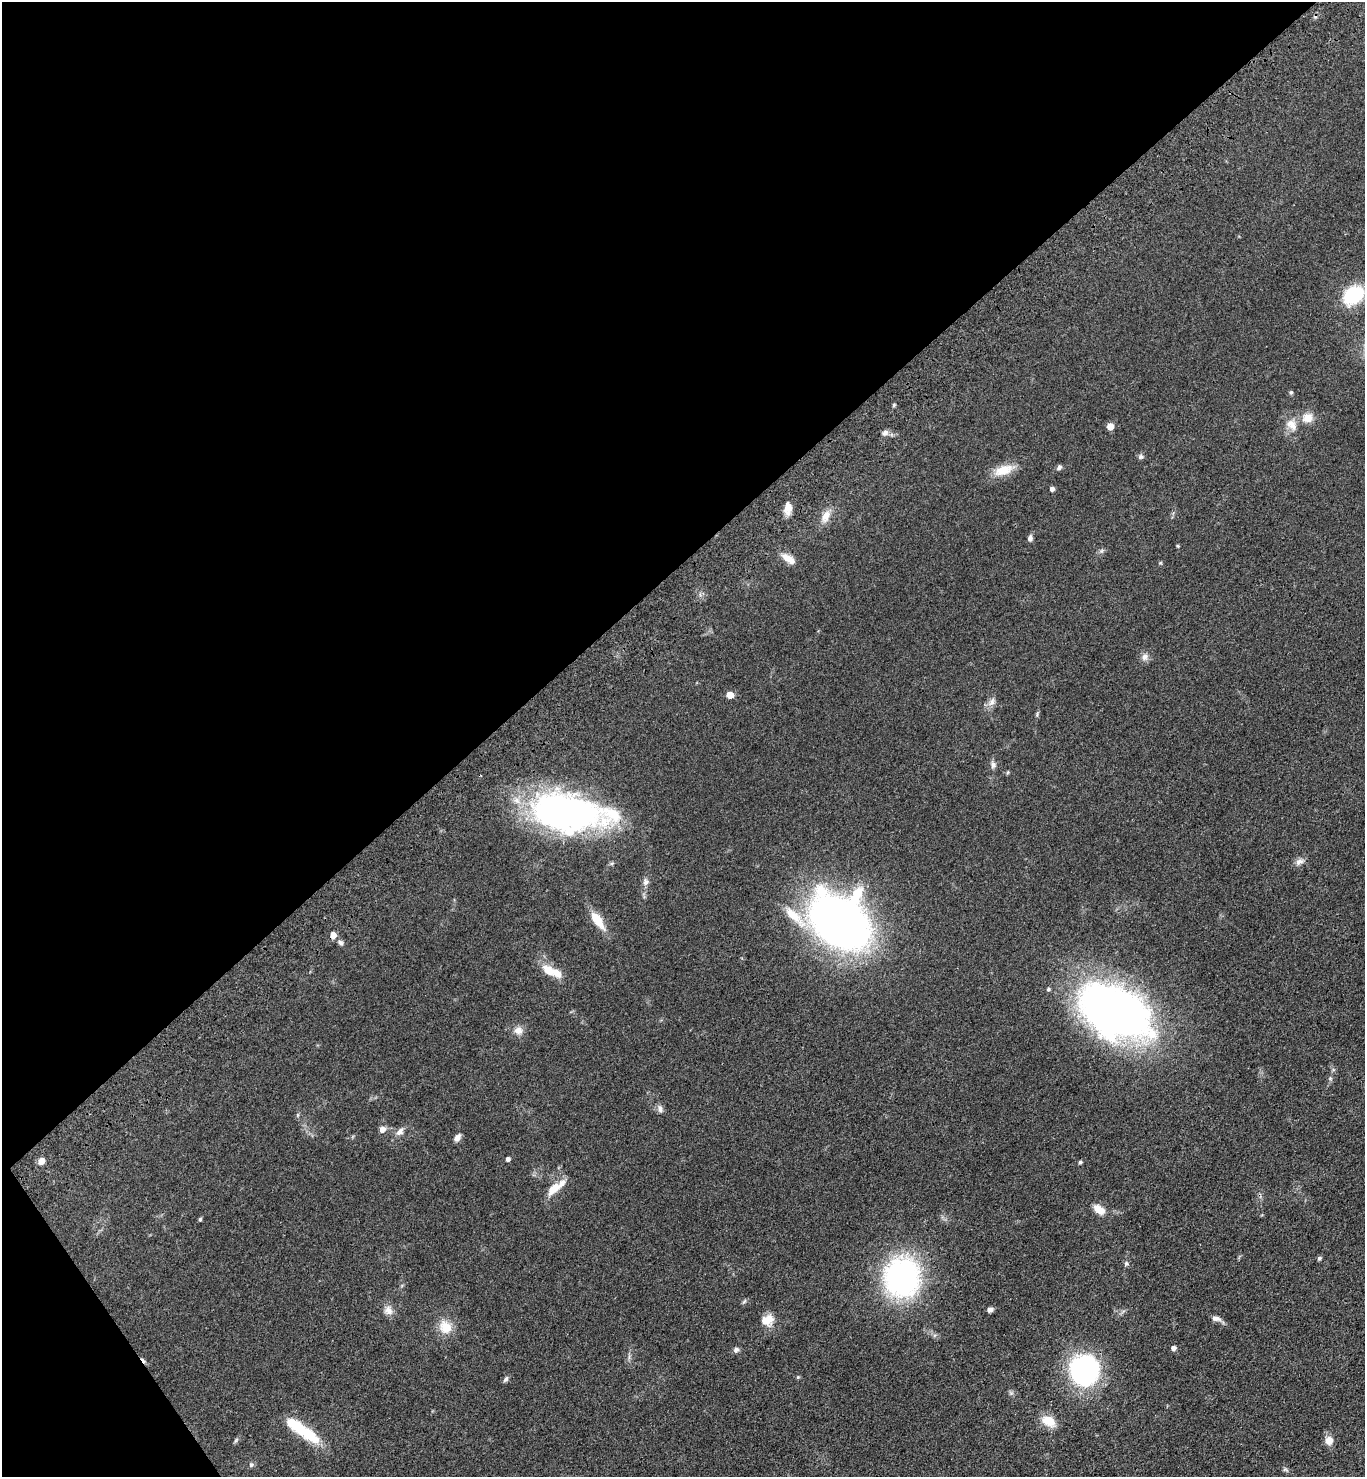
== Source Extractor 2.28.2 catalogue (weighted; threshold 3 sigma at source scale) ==
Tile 5 of 4 x 4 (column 1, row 2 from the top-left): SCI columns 372-1734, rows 3044-4518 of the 6055 x 6086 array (HDU 1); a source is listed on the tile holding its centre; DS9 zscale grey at full resolution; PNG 1367 x 1479 px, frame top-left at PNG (2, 2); no overlay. Shown black and unused: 40% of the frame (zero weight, under 3 of 4 exposures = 6% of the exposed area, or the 3 px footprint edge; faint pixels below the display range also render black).
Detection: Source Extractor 2.28.2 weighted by HDU 2 'WHT'; one run over the whole footprint, this tile lists its part. Background 0.0995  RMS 0.0068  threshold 0.0306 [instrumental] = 3 sigma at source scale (4.5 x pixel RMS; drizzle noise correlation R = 1.50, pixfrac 1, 0.05/0.05 arcsec/px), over >= 5 px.
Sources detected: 69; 1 cosmic-ray / hot-pixel residue — not listed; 2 inside a brighter listed object's ellipse — not listed separately; the other 66 listed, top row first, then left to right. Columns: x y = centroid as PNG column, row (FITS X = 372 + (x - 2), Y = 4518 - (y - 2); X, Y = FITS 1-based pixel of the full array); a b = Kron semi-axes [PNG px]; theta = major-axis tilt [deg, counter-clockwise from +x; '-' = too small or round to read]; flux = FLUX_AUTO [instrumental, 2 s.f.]
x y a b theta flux
1353 295 17 12 33 52
1291 392 6 4 -70 1
894 405 5 4 - 0.89
1308 418 15 13 30 7.9
1291 424 18 13 -49 8.5
1110 427 6 6 - 5.6
885 433 9 8 - 2.7
1141 457 7 6 - 1.7
1059 467 7 5 51 1.7
1003 470 26 12 19 12
1052 489 4 4 - 2.6
788 508 16 8 87 6
826 516 18 10 66 7
1030 538 8 6 81 2.1
1178 546 4 4 - 0.64
1101 551 7 4 71 1.2
788 558 18 8 -33 6.8
1145 657 10 9 - 3.3
730 695 5 5 - 12
992 702 14 7 56 3.7
993 765 10 6 -85 2.4
569 813 81 36 -8 240
1299 861 13 7 26 3.5
612 863 6 4 19 1
646 882 9 8 - 2.8
794 916 43 12 -44 20
597 920 24 9 -55 13
840 922 47 35 -40 540
333 935 7 6 - 4.8
341 943 8 6 -54 1.8
549 971 17 11 -41 11
1048 989 5 5 - 1.1
1115 1011 71 44 -28 390
518 1030 12 10 -4 4.9
1330 1078 6 4 0 0.96
660 1109 10 7 -71 2.7
382 1129 7 6 - 4
400 1132 13 8 45 3.8
457 1137 9 6 53 3.1
508 1159 4 4 - 2.4
41 1161 7 6 - 4.9
1080 1162 5 4 - 1.1
553 1189 17 9 44 9.7
1099 1209 14 8 -35 8.3
200 1219 5 4 - 0.89
1319 1258 6 4 44 1.2
1126 1264 7 5 64 1.3
902 1277 40 36 86 140
744 1301 9 3 45 0.97
990 1309 7 5 6 2.4
388 1310 13 12 - 4.8
1216 1318 12 7 -14 3.3
767 1320 15 13 29 9.1
445 1327 18 16 -31 12
1173 1348 6 6 - 2.1
736 1350 8 6 49 1.8
1084 1370 22 21 - 160
798 1377 5 5 - 0.76
506 1379 9 5 56 1.6
1011 1393 6 5 - 1.3
1048 1421 17 11 -29 12
302 1430 45 11 -35 32
236 1440 8 4 55 1.2
1329 1440 9 9 - 6
251 1465 6 5 - 1.5
1285 1469 6 6 - 1.2
Overlapping masked pixels (flux is a lower limit): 1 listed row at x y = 333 935